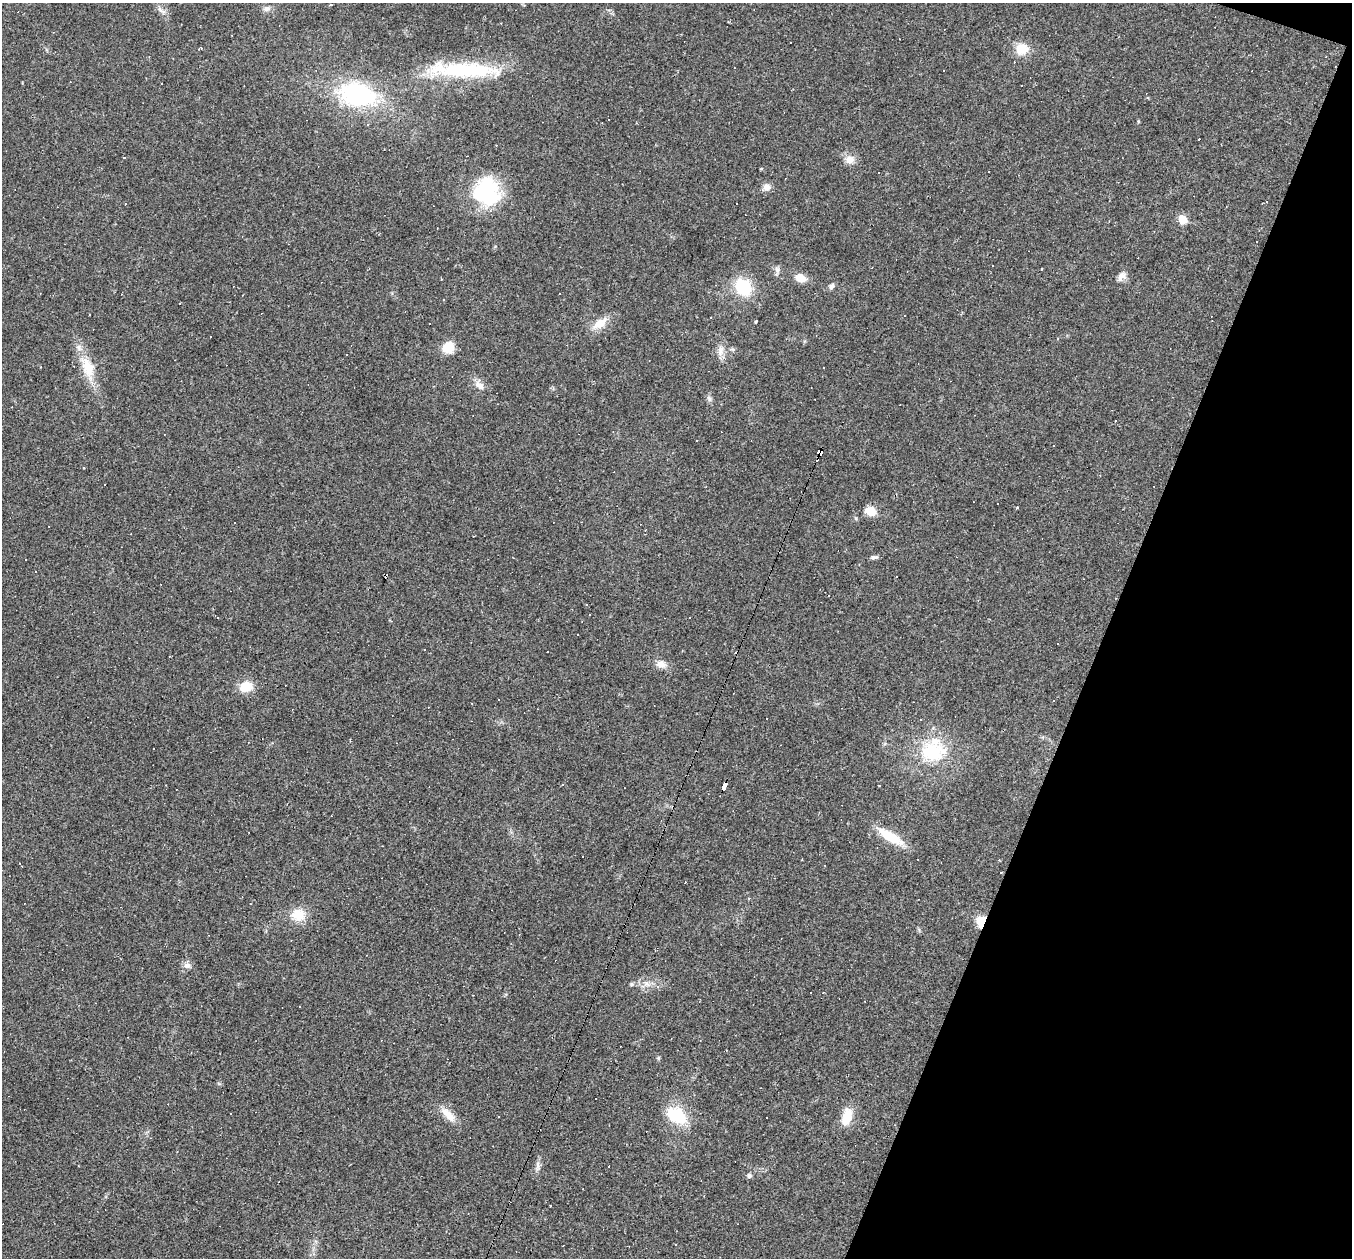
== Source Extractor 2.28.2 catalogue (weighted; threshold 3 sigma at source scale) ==
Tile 8 of 4 x 4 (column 4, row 2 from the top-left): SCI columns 4051-5400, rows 2774-4029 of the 5400 x 5416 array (HDU 1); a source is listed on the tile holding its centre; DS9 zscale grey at full resolution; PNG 1354 x 1260 px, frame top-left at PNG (2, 3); no overlay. Shown black and unused: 18% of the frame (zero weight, under 2 of 3 exposures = <1% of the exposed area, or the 3 px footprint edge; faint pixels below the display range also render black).
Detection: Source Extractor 2.28.2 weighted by HDU 2 'WHT'; one run over the whole footprint, this tile lists its part. Background 0.0184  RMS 0.0042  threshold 0.0187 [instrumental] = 3 sigma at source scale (4.5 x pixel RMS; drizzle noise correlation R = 1.50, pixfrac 1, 0.05/0.05 arcsec/px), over >= 5 px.
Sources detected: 122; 1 inside a brighter object's white glare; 55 cosmic-ray / hot-pixel residue — not listed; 1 inside a brighter listed object's ellipse — not listed separately; the other 65 listed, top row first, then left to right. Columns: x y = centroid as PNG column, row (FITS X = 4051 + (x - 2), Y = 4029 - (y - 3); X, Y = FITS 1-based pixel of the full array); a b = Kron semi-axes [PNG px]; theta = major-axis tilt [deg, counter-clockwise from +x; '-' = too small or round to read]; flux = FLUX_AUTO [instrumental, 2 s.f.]
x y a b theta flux
160 9 12 5 -45 1.9
266 9 11 7 1 1.8
200 48 5 3 - 0.78
815 49 3 2 - 0.27
1022 49 18 15 15 6.4
466 70 87 19 0 42
357 94 38 22 -14 55
1138 121 5 3 - 0.42
850 160 14 11 12 3.5
878 173 2 2 - 0.38
766 187 9 9 - 2.6
487 191 38 27 -71 32
736 203 3 3 - 1.8
1182 219 6 5 - 11
777 270 9 8 - 1.6
1121 276 13 9 46 2.5
801 278 12 8 -18 5.3
441 279 2 2 - 0.3
832 286 7 6 - 1.4
743 287 17 14 -52 19
559 293 2 2 - 0.28
443 300 3 2 - 0.43
180 303 3 2 - 0.49
90 314 2 2 - 0.32
756 322 3 2 - 0.51
600 323 24 11 35 6
210 337 3 3 - 1.8
448 347 13 11 35 8
732 349 8 5 -1 0.93
720 351 16 8 82 3.2
346 355 3 2 - 0.5
87 367 34 15 -71 12
480 386 13 8 -35 3.2
709 398 9 5 -63 1.2
1115 421 3 2 - 0.48
820 453 6 4 72 100
1017 508 4 3 - 0.4
871 511 10 8 -18 7
874 557 10 5 6 1.1
218 618 3 3 - 0.41
1058 644 3 2 - 0.42
661 664 14 10 -18 3.4
246 687 14 11 15 7.9
498 699 2 2 - 0.31
472 703 2 2 - 0.28
292 710 3 2 - 0.24
153 748 3 2 - 0.37
933 751 33 30 39 28
724 786 8 4 68 56
890 836 36 11 -32 11
21 865 6 2 -52 0.71
749 898 4 3 - 0.45
298 915 18 16 -15 7.9
981 921 11 8 81 9.8
187 965 11 8 6 2
631 984 5 5 - 0.61
647 984 10 7 -21 2.5
658 1058 6 4 89 0.56
231 1114 3 2 - 0.44
448 1114 25 10 -45 5.5
677 1115 25 16 -33 17
847 1117 21 11 74 8.4
538 1166 18 4 88 1.7
608 1167 2 2 - 0.28
749 1176 7 7 - 0.92
Overlapping masked pixels (flux is a lower limit): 3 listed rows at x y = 820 453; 724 786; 981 921
Unlisted compact peaks at least as high as the median listed source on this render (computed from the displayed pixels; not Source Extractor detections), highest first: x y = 856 518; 761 169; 919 930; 219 1084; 804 341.